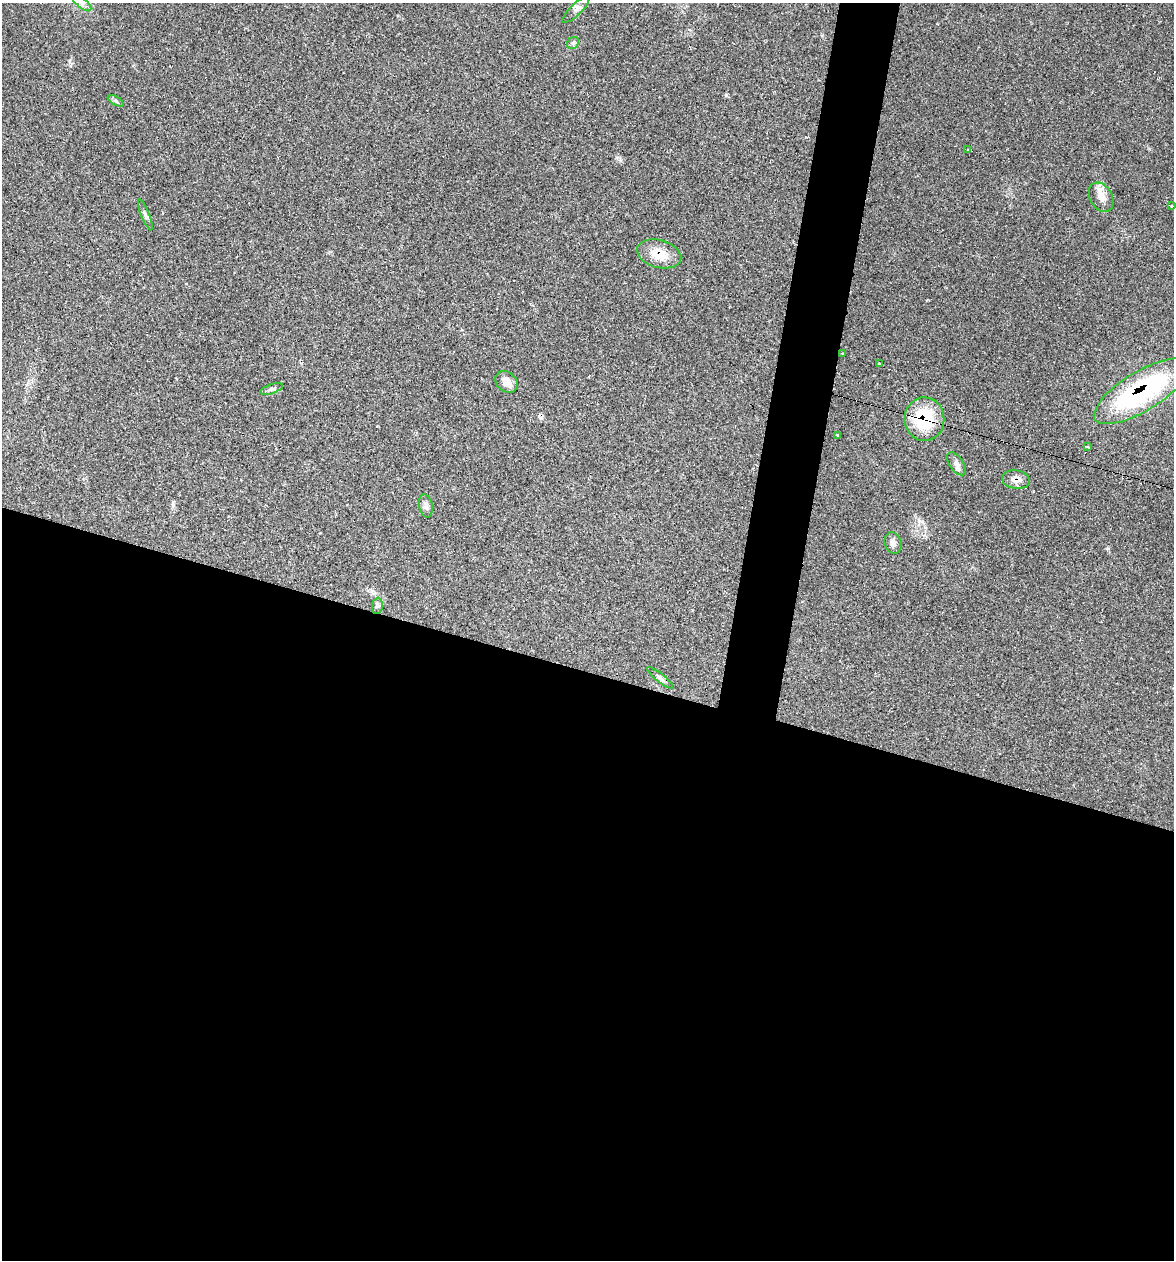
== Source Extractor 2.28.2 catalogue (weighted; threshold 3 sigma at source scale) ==
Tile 14 of 4 x 4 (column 2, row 4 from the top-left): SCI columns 1413-2584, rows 1-1258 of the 5050 x 5031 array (HDU 1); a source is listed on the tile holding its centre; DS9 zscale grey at full resolution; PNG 1176 x 1262 px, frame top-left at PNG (2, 3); each listed source drawn as its Kron ellipse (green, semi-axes under 4 px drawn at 4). Shown black and unused: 50% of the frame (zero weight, under 2 of 3 exposures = <1% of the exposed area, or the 3 px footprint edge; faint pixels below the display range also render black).
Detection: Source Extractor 2.28.2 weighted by HDU 2 'WHT'; one run over the whole footprint, this tile lists its part. Background 0.106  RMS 0.0073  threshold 0.0328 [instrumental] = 3 sigma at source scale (4.5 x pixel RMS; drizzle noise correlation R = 1.50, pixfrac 1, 0.05/0.05 arcsec/px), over >= 5 px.
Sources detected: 24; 1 cosmic-ray / hot-pixel residue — neither listed nor drawn; the other 23 listed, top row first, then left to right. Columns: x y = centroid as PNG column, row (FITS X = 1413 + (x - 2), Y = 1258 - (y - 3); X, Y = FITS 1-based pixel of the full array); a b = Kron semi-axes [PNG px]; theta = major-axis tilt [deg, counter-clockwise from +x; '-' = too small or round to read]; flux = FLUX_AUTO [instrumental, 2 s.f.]
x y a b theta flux
82 3 12 5 -40 3
576 10 18 5 45 3.5
573 43 6 5 - 1.5
116 101 9 4 -30 1.3
968 150 3 3 - 0.88
1101 197 15 11 -60 6.4
1171 206 3 3 - 2.1
145 215 17 4 -68 2.4
659 254 23 14 -15 14
842 354 3 3 - 1.3
879 364 3 3 - 15
507 382 12 9 -40 6.1
272 389 12 4 19 2
1142 391 54 19 31 110
924 419 22 20 89 37
837 435 3 3 - 3
1087 446 4 3 - 1.3
956 464 13 7 -54 3.1
1016 479 14 9 -8 5.6
426 506 11 6 -79 2.7
893 543 11 8 -70 3.2
377 606 8 5 82 1.5
660 678 16 4 -38 2.1
Overlapping masked pixels (flux is a lower limit): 4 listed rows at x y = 659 254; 1142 391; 924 419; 1016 479
Isophote crosses this tile's border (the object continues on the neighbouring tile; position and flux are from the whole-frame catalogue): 1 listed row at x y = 82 3
Unlisted compact peaks at least as high as the median listed source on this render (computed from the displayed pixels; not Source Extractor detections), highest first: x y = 726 95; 919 521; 1108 548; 173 505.